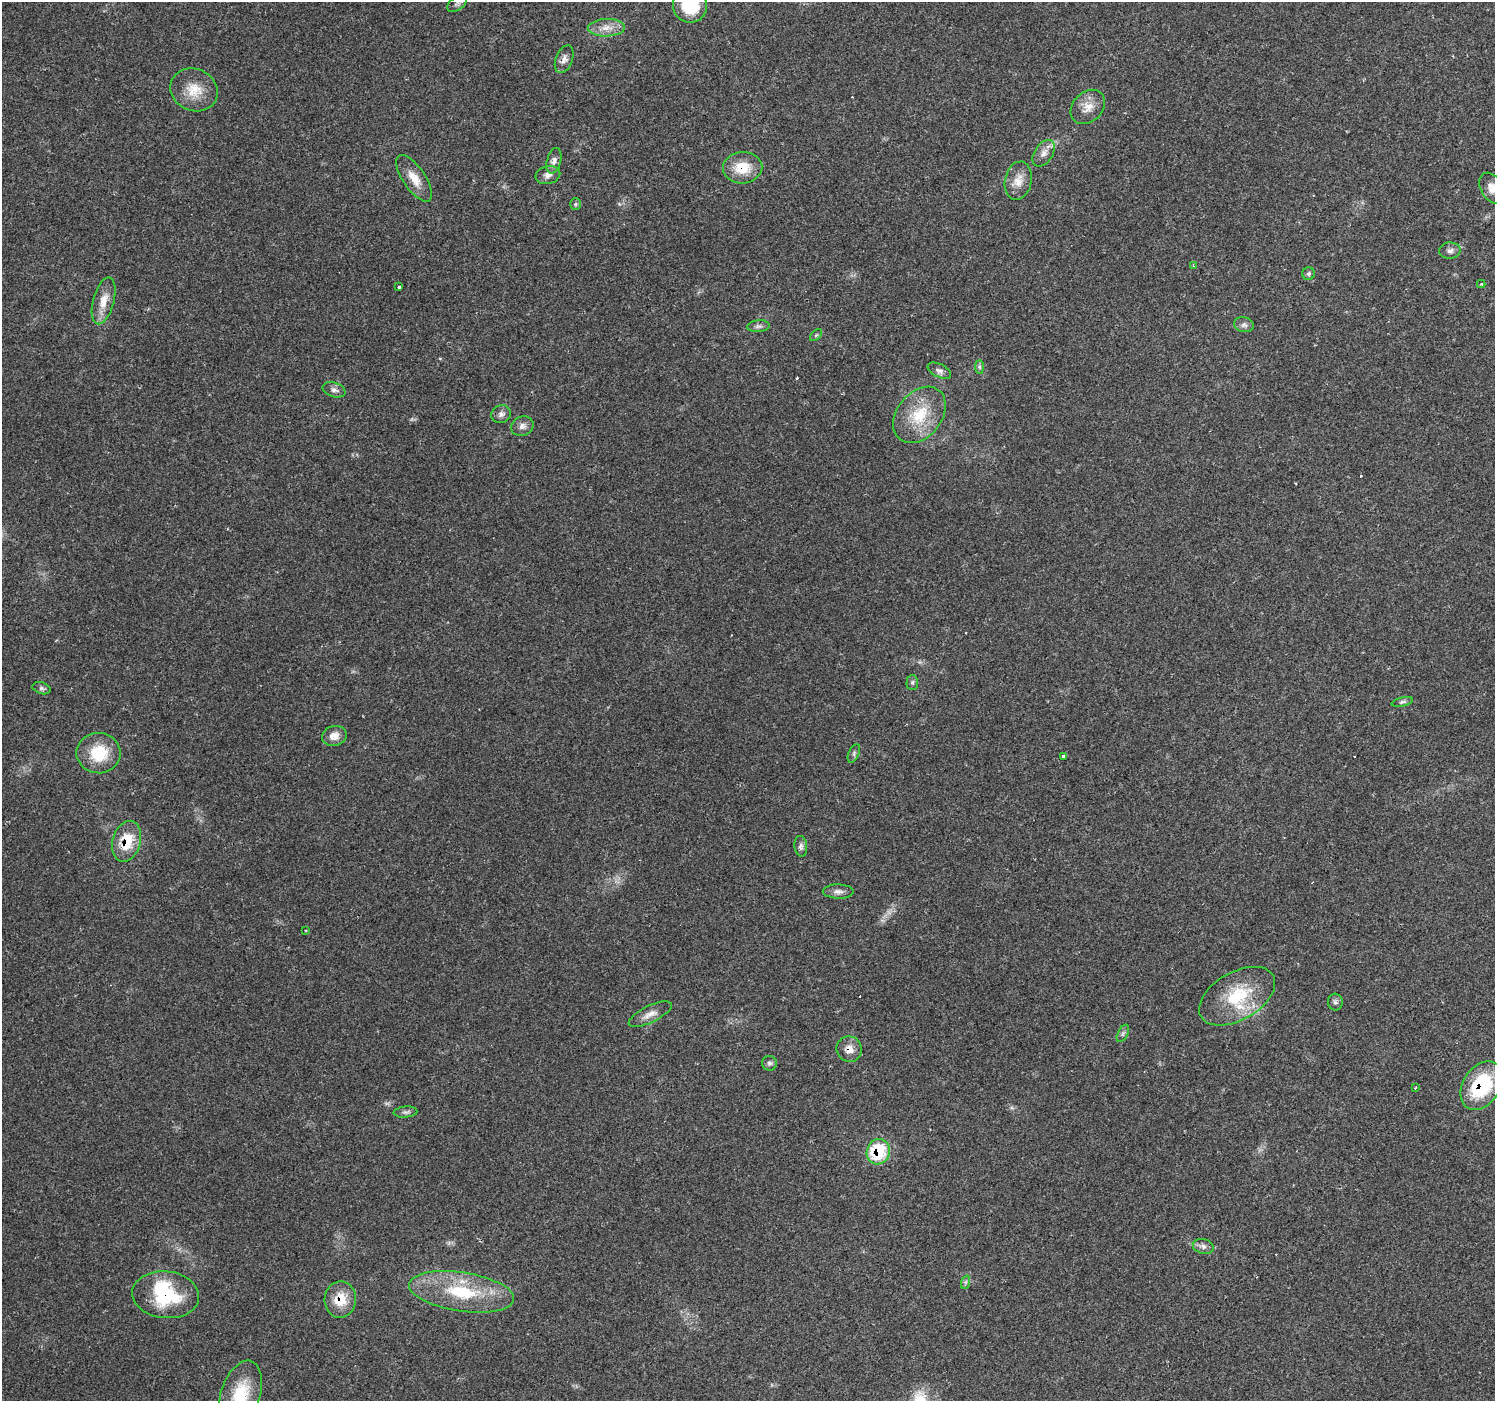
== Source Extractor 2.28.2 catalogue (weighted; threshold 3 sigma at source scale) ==
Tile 10 of 4 x 4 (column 2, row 3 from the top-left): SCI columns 1494-2986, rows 1573-2971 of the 5976 x 6010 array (HDU 1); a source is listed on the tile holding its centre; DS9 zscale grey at full resolution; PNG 1497 x 1403 px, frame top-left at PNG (2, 2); each listed source drawn as its Kron ellipse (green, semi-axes under 4 px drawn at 4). Shown black and unused: <1% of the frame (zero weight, under 2 of 3 exposures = <1% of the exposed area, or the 3 px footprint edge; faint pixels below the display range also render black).
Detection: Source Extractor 2.28.2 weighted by HDU 2 'WHT'; one run over the whole footprint, this tile lists its part. Background 0.0614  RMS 0.0046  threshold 0.0205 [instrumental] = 3 sigma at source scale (4.5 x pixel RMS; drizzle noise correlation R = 1.50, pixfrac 1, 0.0396/0.0396 arcsec/px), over >= 5 px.
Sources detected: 63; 1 inside a brighter object's white glare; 5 cosmic-ray / hot-pixel residue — neither listed nor drawn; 1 inside a brighter listed object's ellipse — not listed separately; the other 56 listed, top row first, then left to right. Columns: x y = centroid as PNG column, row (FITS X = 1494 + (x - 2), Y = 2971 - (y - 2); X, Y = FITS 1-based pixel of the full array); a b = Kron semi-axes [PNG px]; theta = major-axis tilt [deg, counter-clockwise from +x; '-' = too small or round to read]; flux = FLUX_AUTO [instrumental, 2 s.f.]
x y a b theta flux
457 4 11 6 35 1.4
690 6 17 16 - 21
606 28 18 8 2 4.8
564 59 14 8 69 2.8
194 90 24 21 -24 11
1088 107 19 15 45 6.1
1044 153 15 9 56 3.5
554 161 13 7 75 2.4
743 168 19 16 3 12
548 175 12 9 14 2.8
414 178 27 11 -56 7.2
1018 181 19 13 78 5.8
1492 188 16 11 -61 4.7
575 204 6 5 - 0.81
1450 251 11 8 2 1.9
1193 266 3 3 - 0.59
1309 274 6 6 - 0.96
1481 284 4 4 - 0.64
399 287 3 3 - 1.9
104 301 24 10 75 7
1244 325 10 7 -13 1.8
758 326 11 6 5 1.4
816 335 7 4 45 0.76
979 367 7 4 -89 0.96
939 371 13 6 -26 1.9
334 390 12 7 -19 1.9
501 414 10 8 30 2
919 415 31 22 52 19
522 426 11 9 25 2.5
912 682 7 6 - 1.1
42 688 9 5 -17 1.2
1402 702 11 4 13 0.99
334 736 12 10 14 4
99 753 22 20 -4 17
854 753 9 5 65 1.2
1063 756 4 3 - 1.6
127 841 21 14 74 14
801 846 10 6 -83 1.5
838 891 15 7 -1 2.4
306 930 3 2 - 0.34
1237 996 41 24 30 25
1335 1002 8 7 - 1.4
650 1014 23 8 26 4
1123 1033 9 5 63 1.2
849 1049 13 12 - 4.7
769 1063 7 7 - 1.3
1482 1086 26 18 58 33
1416 1088 3 3 - 0.75
405 1112 12 5 5 1.4
878 1152 13 11 72 24
1203 1246 10 7 -16 2
966 1282 7 4 71 0.89
461 1292 53 19 -8 30
166 1295 33 23 -6 30
340 1299 18 16 87 11
240 1395 35 19 72 21
Overlapping masked pixels (flux is a lower limit): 7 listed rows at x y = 743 168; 127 841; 849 1049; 1482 1086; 878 1152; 166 1295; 340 1299
Isophote crosses this tile's border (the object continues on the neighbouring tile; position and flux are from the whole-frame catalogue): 3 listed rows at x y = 690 6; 1492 188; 240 1395